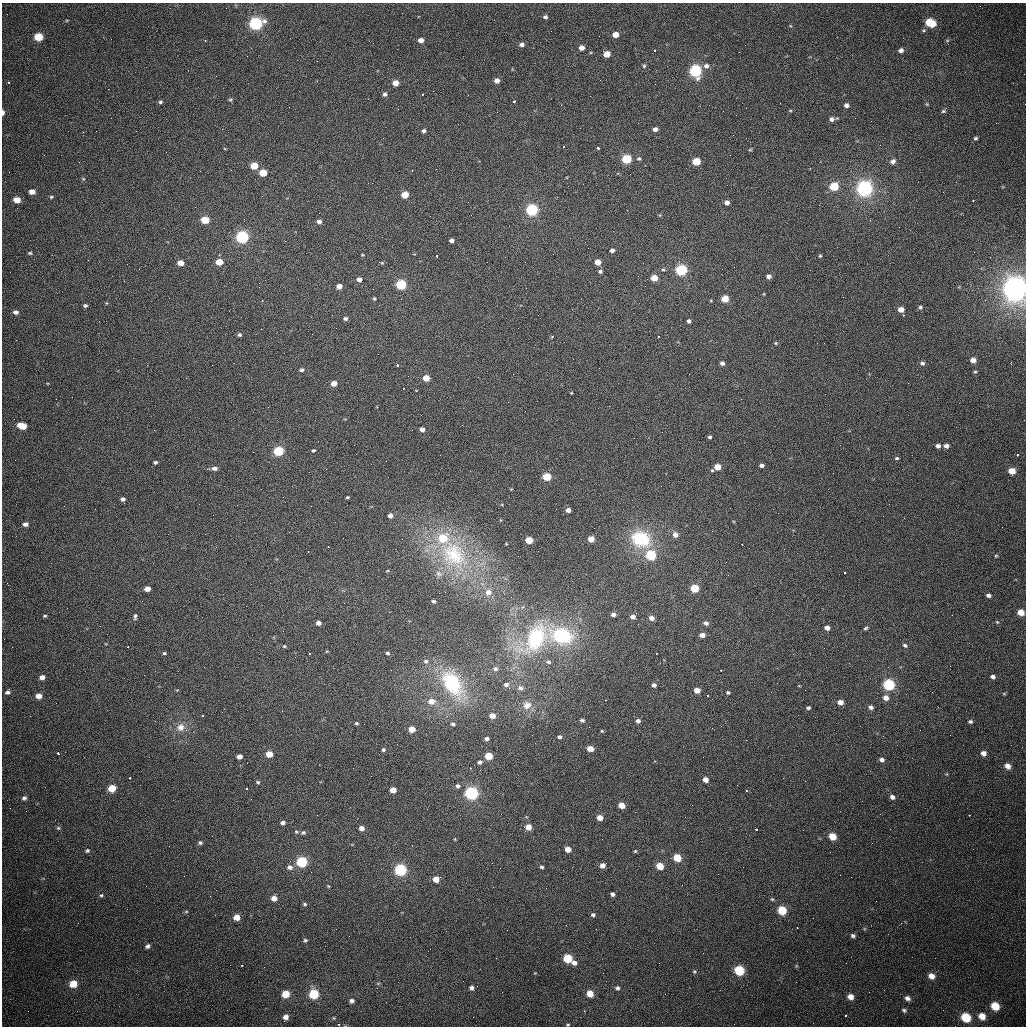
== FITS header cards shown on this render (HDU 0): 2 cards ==
NAXIS1  =                 1024 /fastest changing axis
NAXIS2  =                 1024 /next to fastest changing axis

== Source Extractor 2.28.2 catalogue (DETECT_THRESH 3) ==
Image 1024 x 1024 px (HDU 0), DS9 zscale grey, 1 PNG px = 1 image px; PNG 1028 x 1028 px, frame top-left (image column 1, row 1024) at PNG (2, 3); no overlay
Background 428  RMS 15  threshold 43.8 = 3 sigma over >= 5 px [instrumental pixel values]
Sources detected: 300; all 300 listed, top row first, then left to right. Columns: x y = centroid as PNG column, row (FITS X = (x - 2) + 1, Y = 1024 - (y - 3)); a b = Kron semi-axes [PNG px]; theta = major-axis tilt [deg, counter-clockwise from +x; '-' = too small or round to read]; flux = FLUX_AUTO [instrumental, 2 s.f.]
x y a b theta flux
545 17 5 4 - 2.5e+03
930 23 9 6 -20 2.5e+04
255 24 7 6 - 1.7e+05
615 35 5 4 - 1.1e+04
38 37 6 5 - 2.2e+04
205 40 3 3 - 1.5e+03
421 40 5 4 - 6.1e+03
522 44 5 5 - 4.1e+03
581 48 5 5 - 5.8e+03
901 50 5 4 - 3.4e+03
655 51 3 2 - 1.7e+03
607 54 5 5 - 1.3e+04
247 56 2 2 - 3.8e+02
644 66 5 4 - 1.4e+03
706 66 7 7 - 3.9e+03
695 71 6 6 - 1.5e+05
216 76 2 2 - 5.6e+02
497 81 5 4 - 5.9e+03
9 82 3 2 - 2.4e+03
395 83 5 4 - 1.0e+04
385 94 5 5 - 2.7e+03
422 94 3 3 - 2.5e+03
368 99 2 2 - 6.8e+02
230 100 6 4 8 1.3e+03
514 101 3 3 - 5.3e+03
160 102 5 4 - 1.7e+03
780 103 3 2 - 7.4e+02
927 104 5 4 - 1.1e+03
846 105 5 5 - 3.8e+03
790 110 5 3 - 8.2e+02
943 111 6 5 - 1.7e+03
3 112 5 3 - 3.4e+03
831 119 6 6 - 4.0e+03
655 129 4 4 - 4.1e+03
424 131 5 4 - 2.7e+03
975 138 4 4 - 1.7e+03
564 147 3 2 - 1.5e+03
598 148 3 3 - 6.0e+03
750 150 5 3 - 9.7e+02
626 159 5 5 - 6.4e+04
639 159 5 5 - 1.7e+03
696 161 5 5 - 3.0e+04
893 161 7 6 - 3.9e+03
254 166 5 5 - 2.2e+04
412 170 3 2 - 1.6e+03
263 173 5 5 - 2.7e+04
83 179 5 4 - 1.1e+03
583 184 2 2 - 4.0e+02
834 186 5 5 - 4.5e+04
864 189 7 6 - 3.7e+05
32 192 6 5 - 7.2e+03
405 195 5 5 - 2.3e+04
262 196 3 2 - 1.2e+03
51 197 6 4 14 1.5e+03
17 200 6 5 - 1.2e+04
973 201 3 2 - 3.4e+03
727 203 4 4 - 5.4e+03
532 210 6 5 - 1.7e+05
244 219 3 2 - 1.5e+03
205 220 5 5 - 3.0e+04
319 221 5 4 - 4.0e+03
509 226 3 2 - 9.0e+02
242 237 6 5 - 1.9e+05
451 241 4 4 - 3.8e+03
612 250 5 4 - 3.2e+03
30 253 5 4 - 1.4e+03
362 255 4 3 - 8.8e+02
437 256 3 2 - 2.6e+03
820 256 4 3 - 1.1e+03
219 262 5 4 - 1.8e+04
598 262 5 4 - 1.2e+04
181 263 5 4 - 9.4e+03
382 263 5 5 - 1.1e+03
663 269 5 4 - 1.4e+03
681 270 6 5 - 1.3e+05
600 271 5 4 - 2.0e+03
769 276 4 4 - 4.3e+03
654 278 5 4 - 1.7e+04
359 279 5 4 - 5.0e+03
401 284 5 5 - 8.7e+04
339 286 5 4 - 8.2e+03
1015 289 9 8 - 1.1e+06
764 294 3 3 - 7.6e+02
374 299 5 4 - 1.2e+03
725 299 5 5 - 2.2e+04
262 300 3 2 - 1.3e+03
85 305 5 4 - 2.1e+03
920 307 5 4 - 1.9e+03
901 309 5 4 - 8.2e+03
16 312 5 4 - 3.9e+03
903 315 3 2 - 2.1e+03
345 318 5 4 - 2.7e+03
689 321 4 4 - 2.8e+03
239 335 5 4 - 2.1e+03
552 337 3 3 - 1.6e+03
658 337 3 3 - 3.5e+03
776 343 5 4 - 1.2e+03
973 360 5 4 - 6.6e+03
722 363 5 4 - 3.5e+03
922 363 6 5 - 2.5e+03
1011 364 3 2 - 8.3e+02
397 365 3 3 - 5.0e+03
301 370 4 4 - 2.2e+03
975 372 4 3 - 1.2e+03
426 378 5 4 - 1.7e+04
334 383 5 4 - 1.1e+04
403 388 3 2 - 2.1e+03
571 393 3 2 - 7.5e+02
22 426 7 5 -14 2.0e+04
422 429 4 4 - 5.0e+03
710 437 5 4 - 1.8e+03
938 446 4 4 - 3.4e+03
946 446 5 4 - 4.4e+03
314 450 4 4 - 1.5e+03
278 451 5 5 - 9.2e+04
1018 455 3 3 - 1.1e+04
897 458 5 4 - 1.4e+03
155 462 4 3 - 2.2e+03
762 465 5 3 - 3.0e+03
717 467 5 4 - 1.6e+04
214 468 6 5 - 4.6e+03
712 470 4 4 - 1.1e+03
1012 471 5 5 - 1.4e+04
547 477 5 5 - 3.9e+04
292 486 2 2 - 4.6e+02
347 497 3 2 - 1.2e+03
123 499 5 4 - 2.9e+03
568 510 4 4 - 5.2e+03
390 516 5 4 - 5.0e+03
25 524 6 5 - 4.1e+03
1002 527 2 2 - 4.1e+02
675 535 6 6 - 5.6e+03
443 538 8 7 - 3.2e+04
591 539 5 4 - 1.4e+04
641 539 21 17 -24 5.7e+04
529 540 5 4 - 2.4e+04
742 544 2 2 - 2.4e+03
328 547 3 3 - 1.0e+03
784 549 2 2 - 5.6e+02
308 552 3 2 - 1.2e+03
453 554 49 37 -43 1.2e+05
651 555 5 5 - 9.1e+04
996 556 4 3 - 9.7e+02
387 571 5 3 - 8.3e+02
844 573 3 3 - 5.1e+03
439 574 10 7 -32 4.4e+03
695 588 5 5 - 4.0e+04
147 589 5 4 - 8.7e+03
488 592 7 7 - 6.5e+03
988 595 4 4 - 3.0e+03
433 601 4 3 - 1.9e+03
1021 612 5 5 - 1.2e+04
613 614 5 4 - 3.8e+03
45 616 5 3 - 1.4e+03
135 616 7 4 79 2.1e+03
633 617 6 5 - 5.0e+03
651 618 5 4 - 5.7e+03
997 622 5 3 - 9.6e+02
318 623 4 4 - 5.4e+03
706 623 6 5 - 3.5e+03
827 628 5 4 - 5.5e+03
866 628 5 4 - 1.5e+03
702 635 5 4 - 6.3e+03
562 636 22 16 -15 7.0e+04
535 638 35 21 58 8.1e+04
905 645 6 5 - 2.0e+03
284 646 4 3 - 1.2e+03
128 647 3 2 - 1.4e+03
327 651 5 3 - 8.5e+02
164 653 5 4 - 1.4e+03
387 653 5 4 - 1.6e+03
656 653 3 2 - 1.8e+03
310 654 3 3 - 2.0e+03
426 661 6 6 - 2.5e+03
548 662 7 5 -3 1.9e+03
496 669 6 6 - 2.3e+03
721 670 3 2 - 1.9e+03
42 677 5 4 - 5.0e+03
993 677 5 4 - 3.0e+03
452 684 25 15 -58 8.5e+04
506 684 6 5 - 3.1e+03
654 685 4 4 - 3.6e+03
889 685 6 5 - 1.1e+05
799 686 5 3 - 7.4e+02
520 688 7 6 - 3.7e+03
177 690 4 4 - 8.7e+02
697 690 5 4 - 1.1e+04
7 692 6 5 - 2.7e+03
728 692 5 4 - 1.6e+03
1004 694 5 3 - 9.5e+02
708 695 3 3 - 2.7e+03
39 696 5 4 - 8.3e+03
886 698 6 6 - 6.3e+03
606 700 3 2 - 7.6e+02
431 701 7 6 - 9.1e+03
840 702 6 5 - 7.5e+03
527 705 12 10 22 9.3e+03
871 707 5 5 - 3.1e+03
808 708 4 3 - 1.7e+03
203 716 3 3 - 2.9e+03
492 716 5 4 - 8.7e+03
582 720 4 3 - 2.2e+03
638 721 5 4 - 3.6e+03
970 722 6 4 -14 1.9e+03
356 723 4 3 - 1.3e+03
453 724 5 4 - 2.0e+03
181 727 11 10 - 8.7e+03
412 729 5 4 - 1.3e+04
602 731 4 4 - 9.2e+02
559 737 5 4 - 2.3e+03
486 739 4 3 - 3.1e+03
590 749 5 4 - 1.1e+04
383 750 4 4 - 1.7e+03
58 753 3 3 - 3.2e+03
983 753 5 5 - 5.1e+03
269 754 5 5 - 1.6e+04
239 756 5 4 - 5.9e+03
489 756 5 5 - 2.6e+04
882 760 5 5 - 3.7e+03
480 762 6 4 20 2.7e+03
1008 766 6 5 - 6.5e+03
470 768 3 2 - 2.7e+03
130 778 3 2 - 3.5e+03
705 779 5 4 - 7.8e+03
258 782 5 4 - 1.6e+03
458 786 6 5 - 2.8e+03
112 788 5 5 - 2.5e+04
246 789 3 3 - 3.9e+03
393 790 5 4 - 1.1e+04
746 791 3 3 - 3.0e+03
472 793 6 5 - 2.4e+05
892 797 6 5 - 3.6e+03
24 798 5 5 - 2.4e+03
621 805 5 4 - 1.5e+04
969 815 3 2 - 2.1e+03
600 818 5 4 - 1.0e+04
283 823 5 4 - 3.1e+03
528 827 5 5 - 1.1e+04
58 828 5 5 - 1.6e+03
361 828 5 4 - 5.5e+03
757 829 3 2 - 3.9e+03
296 832 6 5 - 1.6e+03
303 833 6 5 - 2.0e+03
832 836 5 5 - 2.0e+04
455 839 5 3 - 8.6e+02
200 843 5 4 - 1.9e+03
568 849 5 4 - 9.7e+03
87 851 6 5 - 1.8e+03
635 851 5 4 - 1.2e+03
677 858 5 5 - 2.8e+04
302 862 6 5 - 9.2e+04
602 865 5 5 - 5.4e+03
660 866 5 5 - 2.2e+04
290 867 7 6 - 4.5e+03
542 867 4 3 - 1.7e+03
400 870 6 5 - 1.5e+05
436 879 5 5 - 1.2e+04
682 885 3 2 - 8.3e+02
328 886 5 3 - 9.2e+02
612 894 5 4 - 2.7e+03
101 895 5 4 - 1.5e+03
274 898 6 5 - 7.2e+03
772 899 5 5 - 1.2e+03
305 904 5 4 - 1.6e+03
782 910 6 5 - 3.9e+04
186 911 5 3 - 9.6e+02
593 915 5 4 - 2.1e+03
237 917 5 5 - 1.0e+04
901 923 3 2 - 1.5e+03
797 928 3 3 - 1.4e+03
853 936 5 4 - 2.3e+03
305 940 5 4 - 1.6e+03
148 946 5 4 - 2.7e+03
496 958 2 2 - 7.7e+02
568 958 6 5 - 3.9e+04
574 963 6 6 - 4.5e+03
242 965 3 2 - 4.1e+03
796 966 5 3 - 8.4e+02
739 970 6 6 - 5.1e+04
694 972 6 4 -68 1.3e+03
535 973 3 3 - 6.5e+02
931 976 6 6 - 7.8e+03
73 984 7 6 - 1.6e+04
471 988 6 5 - 2.9e+03
617 988 6 6 - 2.3e+03
590 993 5 5 - 1.4e+04
286 994 6 5 - 1.9e+04
314 994 6 6 - 4.7e+04
850 997 6 6 - 7.4e+03
907 998 6 5 - 3.8e+03
352 1001 5 5 - 2.9e+03
995 1006 6 5 - 2.1e+04
904 1010 6 4 -29 1.8e+03
845 1015 3 2 - 1.5e+03
982 1016 6 6 - 9.7e+03
286 1017 5 5 - 4.6e+03
966 1017 7 6 - 3.2e+04
334 1018 5 3 - 7.4e+02
338 1024 3 2 - 2.8e+03
568 1025 5 3 - 1.0e+03
At the frame edge (FLAGS 8, measured only in part): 3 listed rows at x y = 3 112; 1015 289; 338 1024